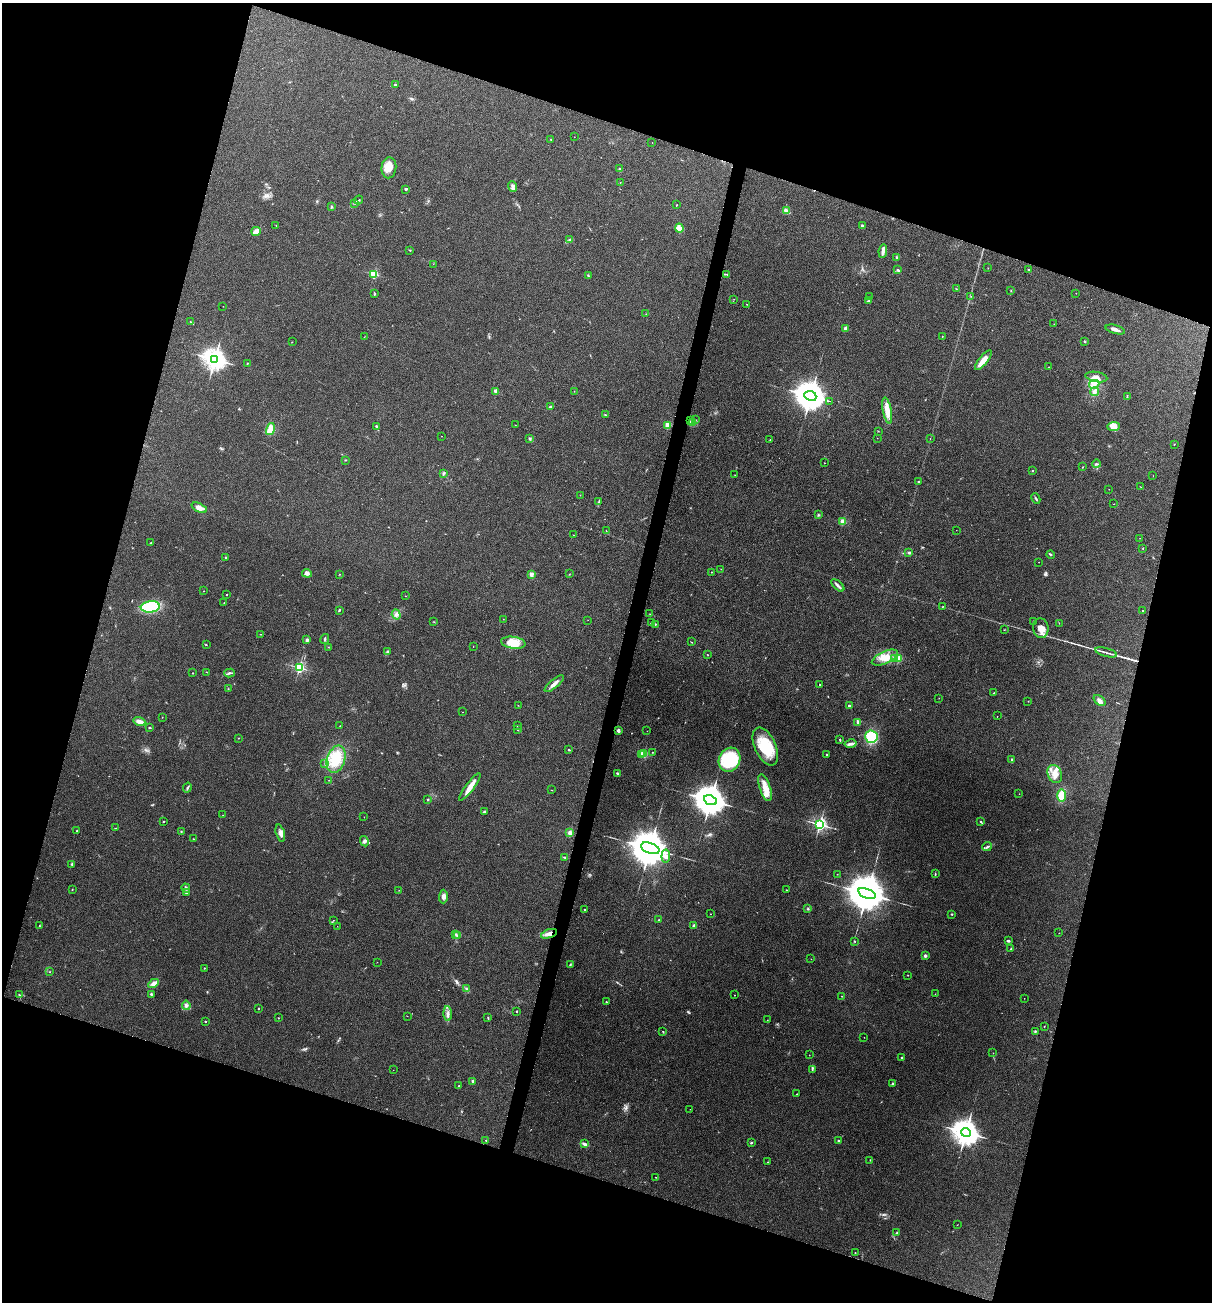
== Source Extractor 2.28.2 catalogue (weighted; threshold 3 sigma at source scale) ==
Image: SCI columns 126-4962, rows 1-5198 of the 5213 x 5200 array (HDU 1 of 3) = the unmasked area's bounding box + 8 px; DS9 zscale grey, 4 x 4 block average (1 PNG px = mean of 4 x 4 image px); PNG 1214 x 1304 px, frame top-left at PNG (2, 3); each listed source drawn as its Kron ellipse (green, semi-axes under 4 px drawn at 4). Shown black and unused: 35% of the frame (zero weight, under 3 of 4 exposures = <1% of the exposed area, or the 3 px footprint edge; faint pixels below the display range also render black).
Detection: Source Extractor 2.28.2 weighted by HDU 2 'WHT'. Background 0.196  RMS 0.0078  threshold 0.0351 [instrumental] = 3 sigma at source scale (4.5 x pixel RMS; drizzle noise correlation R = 1.50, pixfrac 1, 0.05/0.05 arcsec/px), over >= 5 px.
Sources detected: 320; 3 too faint to see at this stretch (4 x 4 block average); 2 inside a brighter object's white glare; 1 cosmic-ray / hot-pixel residue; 1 long thin detection or spike segment (spike, bleed or trail) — neither listed nor drawn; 3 coinciding with a brighter row at this scale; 22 inside a brighter listed object's ellipse — not listed separately; the other 288 listed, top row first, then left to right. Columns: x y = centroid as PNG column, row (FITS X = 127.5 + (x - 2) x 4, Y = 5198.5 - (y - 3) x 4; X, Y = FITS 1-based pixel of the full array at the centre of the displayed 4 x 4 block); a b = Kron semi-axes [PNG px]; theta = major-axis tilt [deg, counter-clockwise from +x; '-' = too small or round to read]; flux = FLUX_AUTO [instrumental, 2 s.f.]
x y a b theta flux
395 85 2 2 - 26
574 137 2 2 - 0.82
551 139 2 2 - 1.3
652 143 2 2 - 0.83
389 168 10 7 86 60
619 169 4 2 - 4.4
620 182 2 2 - 1.2
513 186 5 3 - 13
406 189 3 2 - 8.1
359 200 4 2 - 4.4
354 204 2 2 - 1.4
677 205 2 2 - 1.8
331 207 2 2 - 4.2
786 211 2 2 - 2.6
276 225 2 2 - 1.2
862 226 3 2 - 7.6
679 228 4 3 - 29
256 231 5 3 - 31
570 239 2 2 - 2
410 250 2 2 - 2.5
883 251 7 2 83 27
897 257 2 2 - 7.6
433 264 2 2 - 1.2
988 268 2 2 - 0.99
1028 269 2 2 - 2.6
898 270 3 2 - 5.5
374 274 2 2 - 340
727 274 3 2 - 3.7
588 276 3 2 - 5.3
956 289 2 2 - 1.5
1011 291 2 2 - 1.7
1076 293 2 2 - 0.87
375 294 3 2 - 3.5
971 296 2 2 - 1.7
870 297 2 2 - 1.3
734 299 2 2 - 1.4
869 301 4 2 - 5.5
747 304 2 2 - 1.9
223 306 2 2 - 0.7
646 314 2 2 - 1.2
190 321 2 2 - 1.8
1054 324 2 2 - 1.4
846 329 2 2 - 85
1115 329 10 3 -16 19
942 336 2 2 - 2
364 337 2 2 - 0.97
1085 341 2 2 - 2.3
292 342 2 2 - 1.2
215 359 4 3 - 4200
983 360 12 3 51 56
247 363 2 2 - 6.3
1049 367 2 2 - 1.5
1096 377 11 5 -10 29
1094 384 5 3 - 17
496 391 3 2 - 23
574 391 2 2 - 1.2
1095 392 4 3 - 10
810 396 6 4 -24 11000
1127 397 3 2 - 3.1
829 401 2 2 - 1.5
551 407 3 2 - 8.7
887 410 13 4 -80 61
606 415 3 2 - 4.5
695 419 2 2 - 1.3
690 421 2 2 - 4
692 422 2 2 - 4
515 425 2 2 - 1.3
668 425 2 2 - 190
1113 426 6 4 2 22
376 427 3 2 - 4.8
270 429 6 4 75 47
878 431 2 2 - 1.9
441 436 2 2 - 1.3
529 438 2 2 - 4.1
877 438 2 2 - 1.1
930 439 2 2 - 1.1
770 440 2 2 - 2.3
1174 444 2 2 - 4
345 460 2 2 - 2.5
824 463 2 2 - 2.1
1096 464 4 2 - 6
1083 467 2 2 - 1.7
1032 471 2 2 - 2.1
443 474 3 2 - 4.2
734 475 2 2 - 1
1153 476 2 2 - 0.87
918 481 2 2 - 7.9
1140 487 2 2 - 0.79
1109 489 2 2 - 1.2
580 495 2 2 - 1.2
1036 499 5 2 - 5.8
599 502 2 2 - 2.2
1113 504 2 2 - 1.4
199 508 8 3 -22 37
819 515 3 2 - 4.3
843 521 2 2 - 180
956 530 2 2 - 1.2
606 531 2 2 - 1.3
574 535 2 2 - 0.97
1140 538 2 2 - 1.6
151 543 2 2 - 2.1
1143 548 2 2 - 2.4
909 553 3 3 - 6.9
1051 555 4 2 - 5.8
226 557 2 2 - 6.1
1039 562 2 2 - 0.97
721 569 2 2 - 1.1
712 572 2 2 - 1.4
307 573 5 3 - 14
339 574 2 2 - 2
531 574 3 3 - 12
569 574 2 2 - 1.4
838 585 8 3 -41 12
204 591 2 2 - 2.3
226 594 2 2 - 4
405 596 2 2 - 1.1
224 603 2 2 - 3
943 606 2 2 - 1.6
150 607 9 5 7 230
339 610 3 2 - 4.2
1143 611 2 2 - 6.8
396 614 5 3 - 12
650 614 2 2 - 1.1
503 619 2 2 - 0.94
588 620 2 2 - 0.57
1034 621 3 2 - 2.5
434 622 2 2 - 1.3
651 623 2 2 - 2
1059 623 2 2 - 1.1
655 624 3 2 - 3.2
1041 628 10 7 -83 34
1004 630 2 2 - 1.5
261 634 2 2 - 1.7
325 639 5 2 - 6.6
307 640 2 2 - 42
691 642 3 2 - 1.9
513 643 12 6 -8 100
206 645 2 2 - 2.8
328 647 2 2 - 1.7
473 647 2 2 - 1.2
388 651 3 2 - 4.7
1106 652 11 2 -16 14
708 655 2 2 - 1.9
885 657 14 6 24 54
899 658 2 2 - 160
894 659 3 2 - 4.4
299 668 2 2 - 710
207 672 2 2 - 1.7
193 673 2 2 - 2
229 673 5 2 - 7.5
554 684 12 3 40 25
820 685 2 2 - 3.5
228 689 2 2 - 1.1
994 693 2 2 - 1.6
939 698 2 2 - 2.6
1028 701 2 2 - 2
1100 701 7 4 -39 21
518 705 2 2 - 1.1
849 705 2 2 - 22
462 712 2 2 - 1.1
997 716 2 2 - 0.66
162 717 2 2 - 1.5
139 722 6 3 -18 26
857 722 3 2 - 5.9
340 726 2 2 - 1.1
518 726 2 2 - 4
150 728 2 2 - 3
517 730 2 2 - 1.8
618 730 4 3 - 8.5
647 731 2 2 - 0.8
871 737 6 6 - 230
238 738 2 2 - 1.4
840 740 2 2 - 5
851 744 6 3 11 14
765 746 20 10 -65 170
569 750 2 2 - 3.4
652 752 2 2 - 1.9
641 754 4 3 - 16
644 754 2 2 - 230
827 755 2 2 - 2.2
336 759 14 9 72 100
730 760 12 10 63 240
1011 760 3 2 - 5.2
325 764 2 2 - 3.3
617 773 3 2 - 5.2
1055 774 9 7 -68 43
329 780 2 2 - 0.99
470 787 17 4 53 49
187 788 5 2 - 7.8
765 788 14 5 -71 53
552 790 3 2 - 1.5
1019 794 2 2 - 0.93
1062 796 6 4 -90 78
428 799 2 2 - 16
710 800 7 4 -22 12000
484 812 3 2 - 4.6
223 815 2 2 - 1.6
364 817 2 2 - 1
163 821 2 2 - 4.9
981 822 2 2 - 3.5
820 824 2 2 - 1200
115 828 2 2 - 3.1
77 830 2 2 - 5.9
181 832 2 2 - 3.2
280 833 9 4 -75 21
570 833 2 2 - 120
193 839 2 2 - 1.2
364 841 5 4 - 12
987 847 5 2 - 7.4
650 848 9 5 -19 21000
666 856 6 4 83 18
565 857 4 2 - 6
72 864 3 2 - 3.7
837 874 2 2 - 1.5
935 874 3 2 - 1.5
186 888 4 3 - 10
72 889 2 2 - 2.1
399 890 2 2 - 1
787 890 2 2 - 1.7
186 892 2 2 - 20
867 894 9 4 -20 21000
443 896 7 4 88 17
585 909 2 2 - 3.5
808 909 3 2 - 4.4
711 914 2 2 - 2.1
952 914 2 2 - 5.5
333 920 2 2 - 1.3
659 920 2 2 - 3.1
694 925 3 3 - 10
39 926 2 2 - 2.1
337 926 2 2 - 0.7
1059 933 2 2 - 1.2
456 934 2 2 - 3.2
549 934 8 4 18 31
458 936 2 2 - 4.6
855 941 2 2 - 3
1008 941 3 2 - 9
1011 949 3 2 - 4.6
925 956 2 2 - 11
811 959 2 2 - 0.99
377 962 2 2 - 0.74
570 965 2 2 - 4.2
204 968 2 2 - 4.3
50 972 2 2 - 1.4
908 975 2 2 - 2.1
153 983 6 4 29 20
466 988 3 2 - 3.1
151 994 3 3 - 5.9
935 994 2 2 - 0.97
19 995 2 2 - 3
735 995 2 2 - 1.7
842 996 2 2 - 2.5
1024 998 2 2 - 1.2
606 1002 2 2 - 4.9
186 1005 4 3 - 11
258 1009 2 2 - 2.4
517 1011 2 2 - 2.9
448 1013 7 2 -89 13
407 1016 2 2 - 0.77
279 1018 2 2 - 1.3
488 1018 3 2 - 4.6
767 1020 2 2 - 1.1
205 1021 2 2 - 7.3
1044 1026 2 2 - 1.7
663 1031 2 2 - 3.3
1035 1031 4 2 - 3.1
864 1037 2 2 - 1
993 1053 2 2 - 1
809 1055 2 2 - 0.87
902 1057 2 2 - 8.3
812 1069 4 2 - 5.2
393 1070 2 2 - 0.79
473 1081 2 2 - 27
892 1084 2 2 - 3.2
459 1086 2 2 - 6.1
797 1094 2 2 - 3.4
690 1109 2 2 - 0.87
966 1132 5 4 - 6800
486 1140 3 2 - 4.7
839 1141 3 2 - 6.5
751 1143 2 2 - 4.7
585 1144 4 2 - 15
870 1160 2 2 - 2.2
767 1162 2 2 - 1.9
656 1177 2 2 - 1.2
957 1225 2 2 - 1.2
897 1233 3 2 - 3.7
855 1253 2 2 - 2.7
Overlapping masked pixels (flux is a lower limit): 1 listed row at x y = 549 934
Diffuse or blended objects may show on this block-average render without a row.